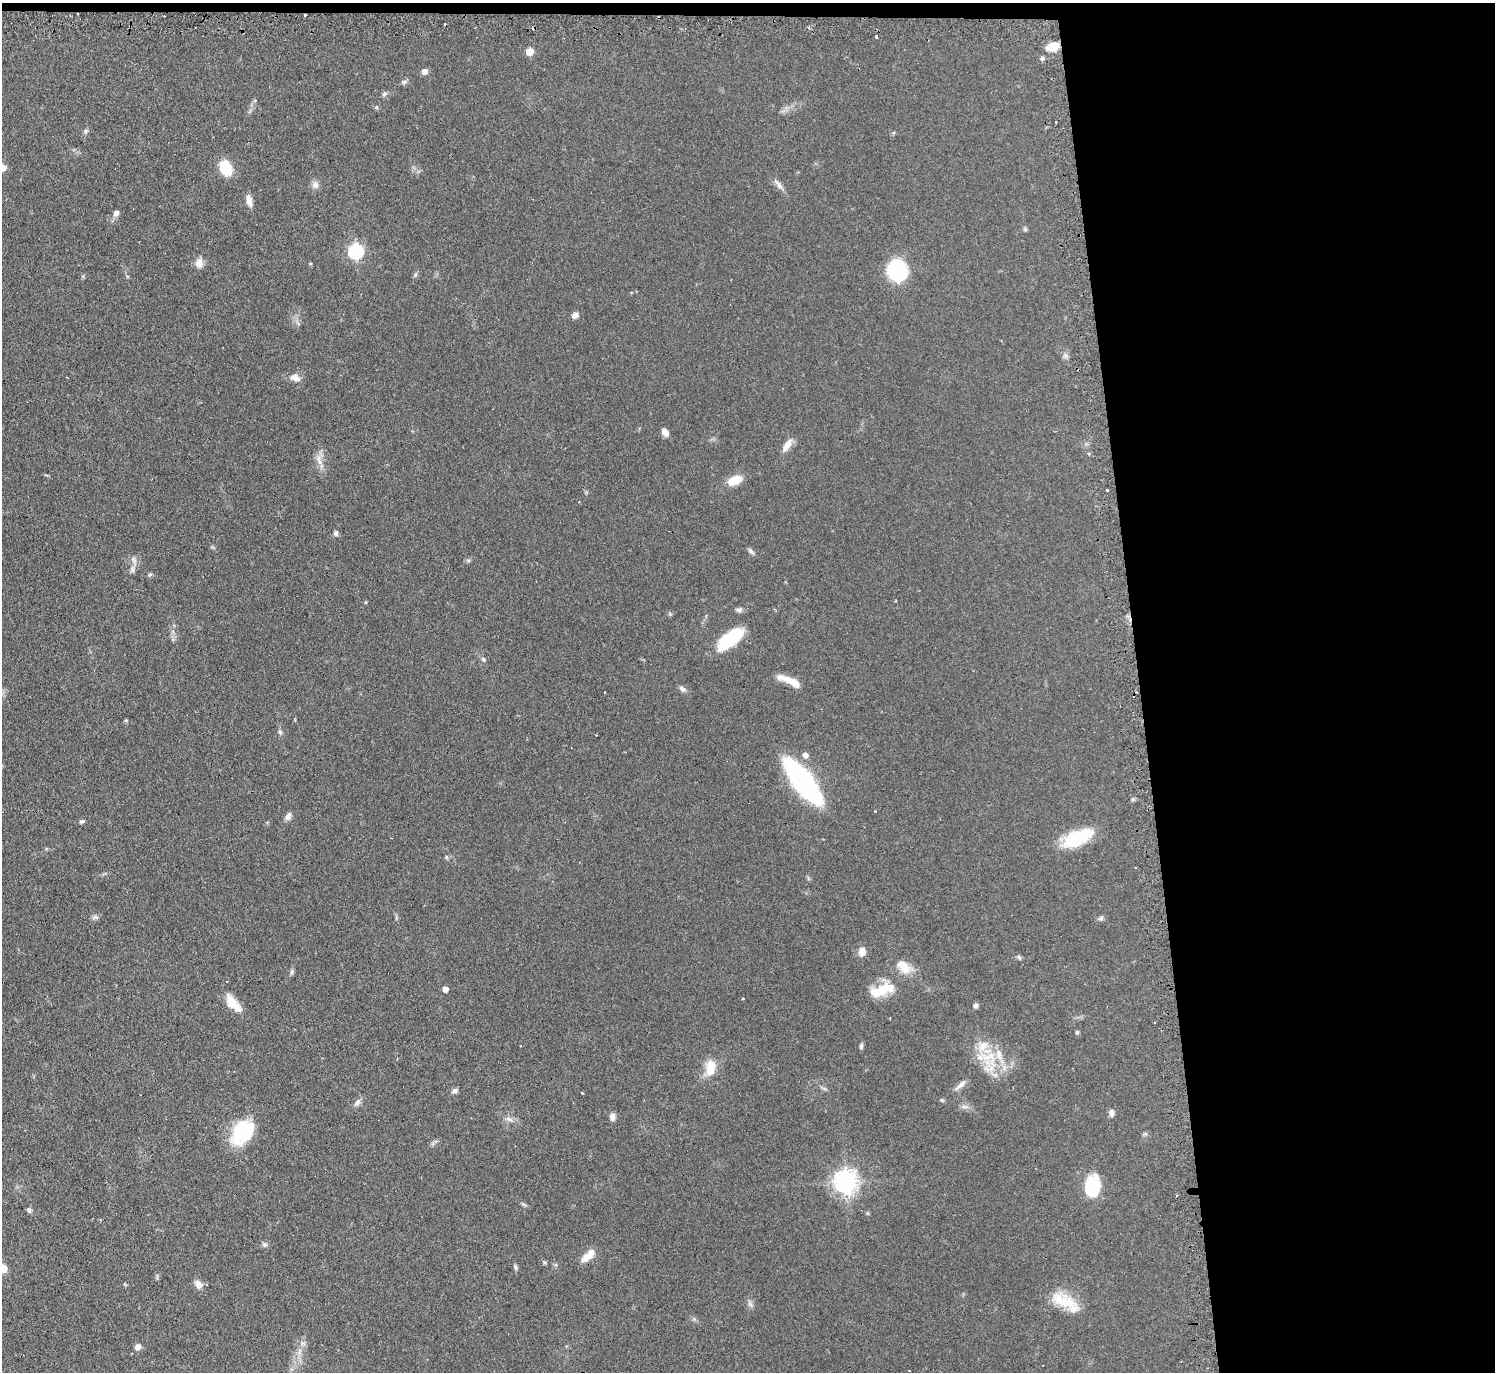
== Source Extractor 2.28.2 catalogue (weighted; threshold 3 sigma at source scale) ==
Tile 3 of 3 x 3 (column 3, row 1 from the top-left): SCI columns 3014-4506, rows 2890-4259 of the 4533 x 4505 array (HDU 1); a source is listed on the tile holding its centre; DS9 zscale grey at full resolution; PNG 1497 x 1374 px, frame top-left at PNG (2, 3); no overlay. Shown black and unused: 24% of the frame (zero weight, under 2 of 3 exposures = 4% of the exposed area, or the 3 px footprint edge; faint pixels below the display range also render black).
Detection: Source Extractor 2.28.2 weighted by HDU 2 'WHT'; one run over the whole footprint, this tile lists its part. Background 0.0924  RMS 0.0061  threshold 0.0274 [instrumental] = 3 sigma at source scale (4.5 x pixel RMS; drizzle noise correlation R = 1.50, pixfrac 1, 0.05/0.05 arcsec/px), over >= 5 px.
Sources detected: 100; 7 cosmic-ray / hot-pixel residue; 1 long thin detection or spike segment (spike, bleed or trail) — not listed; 4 inside a brighter listed object's ellipse — not listed separately; the other 88 listed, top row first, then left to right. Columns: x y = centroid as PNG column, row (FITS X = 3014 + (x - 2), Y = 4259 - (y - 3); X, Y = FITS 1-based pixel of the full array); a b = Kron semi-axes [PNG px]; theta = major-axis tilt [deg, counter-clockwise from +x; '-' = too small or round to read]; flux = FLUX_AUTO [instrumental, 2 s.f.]
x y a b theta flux
78 14 2 2 - 0.51
305 15 3 3 - 3.3
1053 46 12 7 15 12
530 51 5 5 - 11
1042 58 6 4 89 1.3
424 71 7 7 - 2.5
404 82 7 6 - 1.4
384 94 7 5 31 1.3
376 107 6 4 -46 0.82
86 131 7 5 22 1.2
2 167 6 5 - 10
225 168 15 11 -66 18
315 185 10 9 - 2.9
779 185 19 6 -48 3.2
249 201 15 7 -77 4.3
116 213 8 6 52 2.7
1025 229 6 5 - 0.95
356 251 7 7 - 120
199 263 12 10 84 4.4
897 270 21 17 -77 47
415 275 8 3 71 0.97
575 315 8 6 42 2.8
1066 356 8 6 -56 1.7
295 378 14 9 -21 4.1
665 432 10 6 -58 3.6
787 446 19 8 56 5.1
1089 454 4 3 - 1.4
319 460 19 7 -73 4.9
735 480 15 9 23 11
1107 490 3 3 - 3.6
336 533 6 6 - 1.8
751 551 10 5 -48 1.6
134 560 12 7 -68 2.7
468 560 6 4 -18 0.93
150 574 6 4 1 0.88
366 602 4 3 - 0.72
739 610 9 6 24 1.7
730 639 31 13 38 30
483 659 7 6 - 1.4
788 680 25 7 -19 8.8
682 689 10 6 -39 2.1
126 720 6 4 73 0.62
280 732 7 5 -74 1.4
806 755 6 6 - 2.9
803 781 31 11 -52 220
875 811 3 3 - 0.69
288 816 11 6 56 2.5
82 821 8 5 26 1.2
1078 838 35 15 24 28
446 857 5 5 - 0.9
95 917 10 6 5 1.6
1101 918 8 6 17 1.4
862 952 10 8 88 5
1019 957 7 5 -63 1.1
904 967 21 14 -49 9.4
292 972 8 4 81 1.2
445 989 5 4 - 4.4
882 990 34 13 17 18
743 999 3 3 - 0.84
232 1002 21 11 -57 9.9
976 1005 6 5 - 1.5
1077 1032 4 4 - 1.1
861 1046 8 4 87 1.3
989 1058 38 24 -73 26
710 1067 20 11 82 11
825 1089 9 4 -19 1.1
455 1091 7 6 - 2
582 1093 3 3 - 0.67
357 1103 13 6 53 2.3
964 1107 10 5 -1 2
1111 1113 8 6 -78 2.6
612 1117 10 7 -86 2.6
509 1119 12 5 -19 2.6
242 1132 29 19 52 36
1145 1134 7 4 -1 0.97
845 1181 8 8 - 470
1092 1186 26 17 82 22
523 1204 10 4 -25 1.2
29 1210 7 6 - 1.4
265 1244 8 7 - 1.6
588 1256 19 8 45 7.6
515 1267 8 5 -60 1.1
3 1268 5 5 - 16
198 1284 11 8 -55 4.3
1066 1302 41 17 -35 18
750 1304 10 5 -46 1.7
138 1347 8 7 - 2.6
300 1352 10 4 81 2.3
Overlapping masked pixels (flux is a lower limit): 3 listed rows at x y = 78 14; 305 15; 1053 46
Isophote crosses this tile's border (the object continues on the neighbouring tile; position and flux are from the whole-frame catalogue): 2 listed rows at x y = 2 167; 3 1268